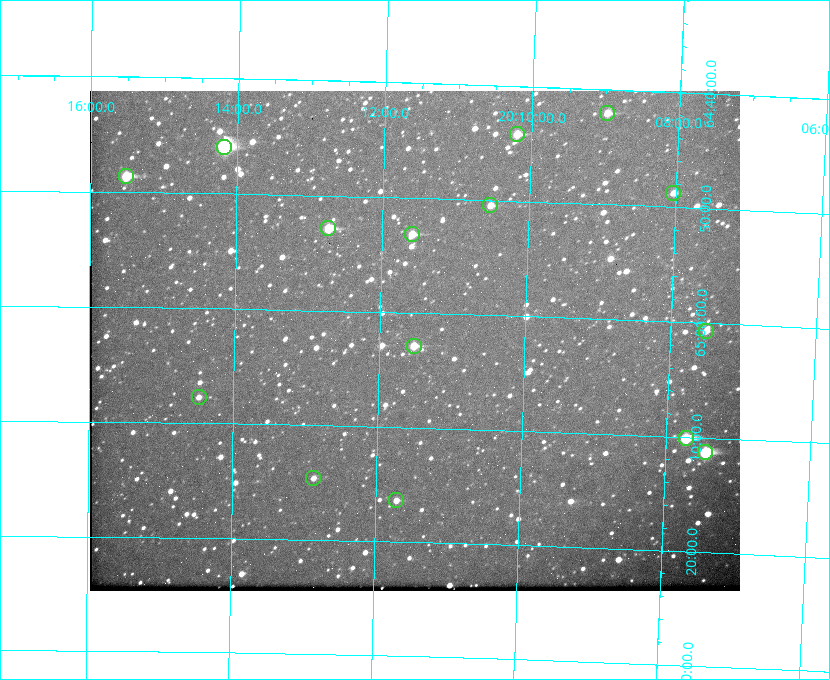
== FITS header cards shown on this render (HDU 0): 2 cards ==
NAXIS1  =                  650
NAXIS2  =                  500

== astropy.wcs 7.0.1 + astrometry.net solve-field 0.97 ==
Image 650 x 500 px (HDU 0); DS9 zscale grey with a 90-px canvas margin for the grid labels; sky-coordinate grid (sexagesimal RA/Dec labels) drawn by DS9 from the SOLVED WCS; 15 Tycho-2 reference stars matched to detected sources circled (green)
Header WCS: none
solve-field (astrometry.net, Tycho-2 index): SOLVED blind (the file carries no WCS)
Solved WCS: RA---TAN-SIP/DEC--TAN-SIP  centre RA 20:11:31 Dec +65:02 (302.88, +65.04 deg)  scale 5.23 arcsec/px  FOV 56.7' x 43.6'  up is +178 deg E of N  parity flipped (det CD > 0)
(file carries no celestial WCS; the grid is the blind solution)
Tycho-2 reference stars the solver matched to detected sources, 15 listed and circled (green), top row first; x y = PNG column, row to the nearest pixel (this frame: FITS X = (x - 90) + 1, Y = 500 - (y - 91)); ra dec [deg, ICRS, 3 dp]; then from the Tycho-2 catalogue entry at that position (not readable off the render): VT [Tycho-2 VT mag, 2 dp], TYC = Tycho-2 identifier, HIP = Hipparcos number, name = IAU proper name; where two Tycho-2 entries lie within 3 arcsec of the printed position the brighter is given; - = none
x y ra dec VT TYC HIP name
607 113 302.245 +64.701 10.15 4240-635-1 - -
517 134 302.549 +64.736 9.65 4240-950-1 - -
224 147 303.544 +64.765 7.36 4240-620-1 99731 -
126 176 303.878 +64.810 8.93 4240-794-1 - -
673 193 302.008 +64.813 10.38 4240-809-1 - -
490 205 302.633 +64.841 10.69 4240-985-1 - -
328 228 303.184 +64.880 9.02 4240-488-1 - -
412 234 302.897 +64.886 9.40 4240-717-1 - -
706 331 301.878 +65.011 10.80 4240-59-1 - -
414 346 302.882 +65.048 10.25 4240-98-1 - -
199 397 303.620 +65.129 11.18 4240-34-1 - -
686 438 301.932 +65.168 8.01 4240-866-1 99147 -
705 452 301.862 +65.188 7.70 4240-604-1 99125 -
313 478 303.217 +65.244 11.17 4240-236-1 - -
396 500 302.928 +65.273 10.74 4240-760-1 - -